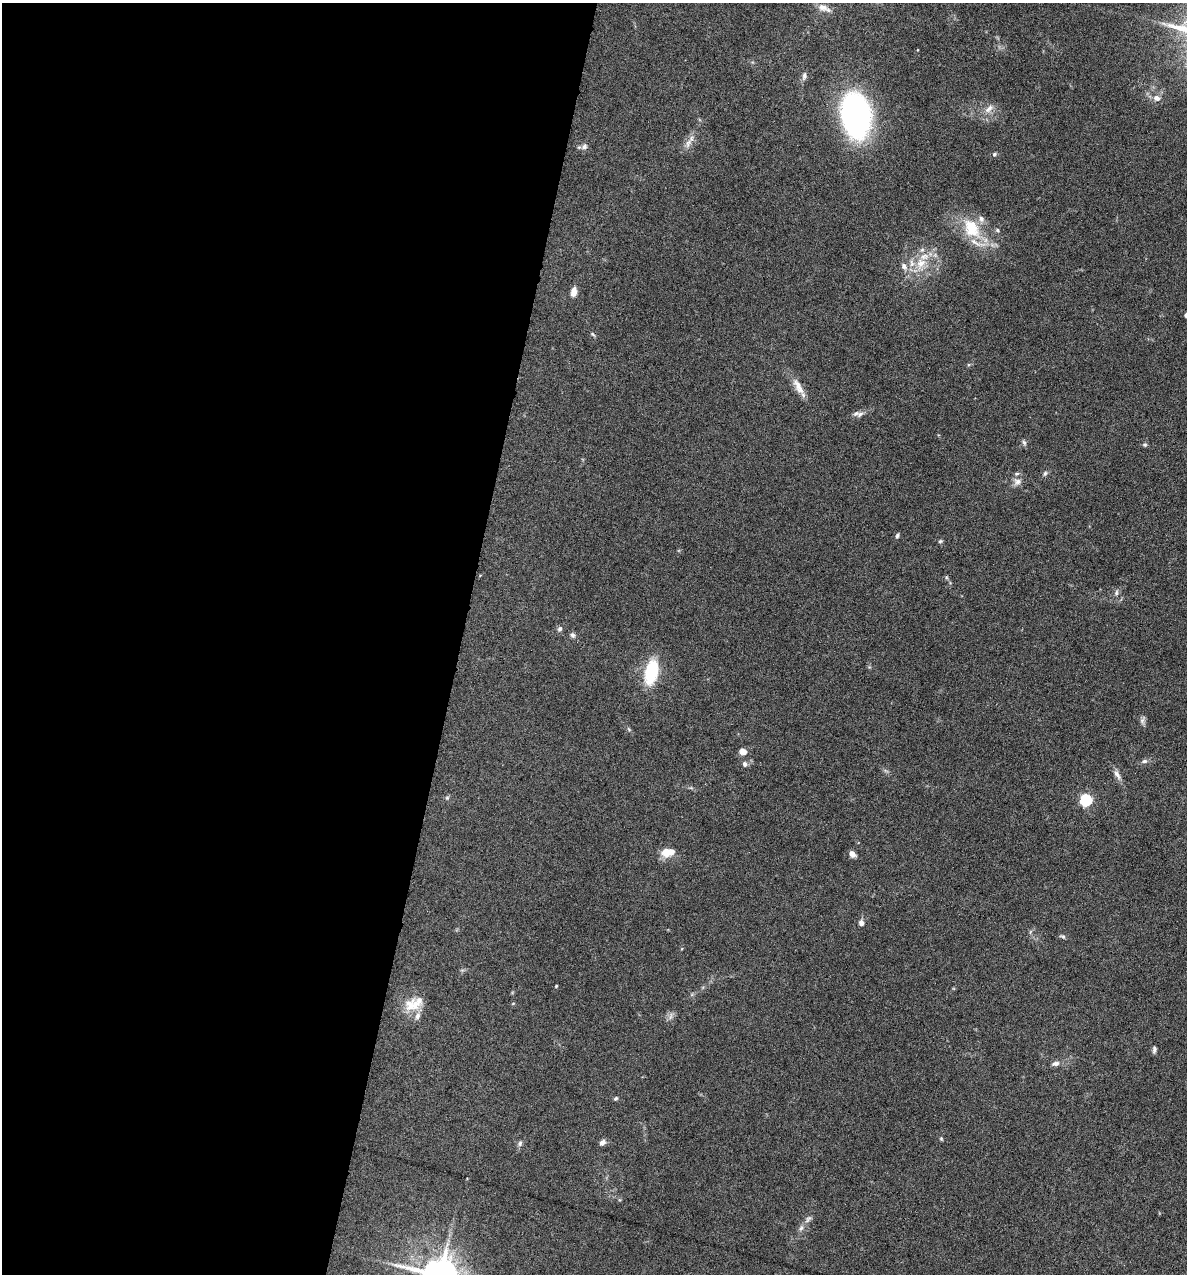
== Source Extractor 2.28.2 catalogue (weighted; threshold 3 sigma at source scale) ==
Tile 5 of 4 x 4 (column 1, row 2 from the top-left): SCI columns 122-1306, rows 2543-3814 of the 5105 x 5085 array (HDU 1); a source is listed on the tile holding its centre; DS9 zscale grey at full resolution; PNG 1189 x 1276 px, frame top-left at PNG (2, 3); no overlay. Shown black and unused: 39% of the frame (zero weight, under 4 of 8 exposures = <1% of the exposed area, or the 3 px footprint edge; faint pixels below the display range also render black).
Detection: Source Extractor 2.28.2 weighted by HDU 2 'WHT'; one run over the whole footprint, this tile lists its part. Background 0.207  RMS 0.0064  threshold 0.0261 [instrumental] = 3 sigma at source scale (4.09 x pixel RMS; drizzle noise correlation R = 1.36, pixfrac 0.8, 0.05/0.05 arcsec/px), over >= 5 px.
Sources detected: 55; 1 too faint to see at this stretch — not listed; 7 inside a brighter listed object's ellipse — not listed separately; the other 47 listed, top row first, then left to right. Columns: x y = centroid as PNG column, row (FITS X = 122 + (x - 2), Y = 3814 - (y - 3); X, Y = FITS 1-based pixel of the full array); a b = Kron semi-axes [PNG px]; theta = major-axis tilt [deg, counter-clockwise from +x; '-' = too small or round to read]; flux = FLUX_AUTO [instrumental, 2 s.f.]
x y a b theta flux
823 7 15 9 -12 4.3
804 76 12 6 81 1.9
1157 98 11 8 -9 3.7
989 109 16 7 45 4.1
856 115 37 23 -82 180
688 143 14 7 62 4
584 146 9 7 61 2.1
994 154 5 5 - 1.1
972 228 31 21 -58 23
997 230 6 5 - 0.99
920 263 16 12 65 11
904 266 10 7 -59 3.1
574 292 11 6 79 4
1186 315 4 4 - 2.2
593 334 6 5 - 0.93
798 387 25 9 -62 6.6
860 414 11 6 38 2.5
1024 442 8 5 -62 1.3
1145 445 6 6 - 1
1045 473 6 5 - 1.3
1017 482 12 10 11 3.7
897 536 6 4 73 1.1
940 541 6 4 21 0.88
1116 593 8 5 73 1.6
560 629 7 6 - 1.6
572 635 7 6 - 1.6
651 672 23 12 77 32
1142 721 10 6 -81 1.9
743 752 7 6 - 3.9
1144 761 9 5 9 1.8
745 764 6 5 - 1.7
1117 775 15 7 -55 3.1
447 798 6 5 - 0.99
1086 800 6 5 - 79
668 852 15 9 9 9.5
852 854 7 5 -42 3.5
861 923 6 5 - 2.7
1063 936 7 5 -20 1.1
556 986 3 3 - 0.63
410 1005 19 15 -66 11
1154 1049 9 5 86 1.5
1055 1063 11 6 10 2.5
616 1098 5 4 - 0.99
941 1139 5 4 - 0.73
602 1142 7 6 - 2.7
520 1143 8 5 74 1.4
808 1219 12 6 53 2.3
Isophote crosses this tile's border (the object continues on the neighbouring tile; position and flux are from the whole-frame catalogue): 1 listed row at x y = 1186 315